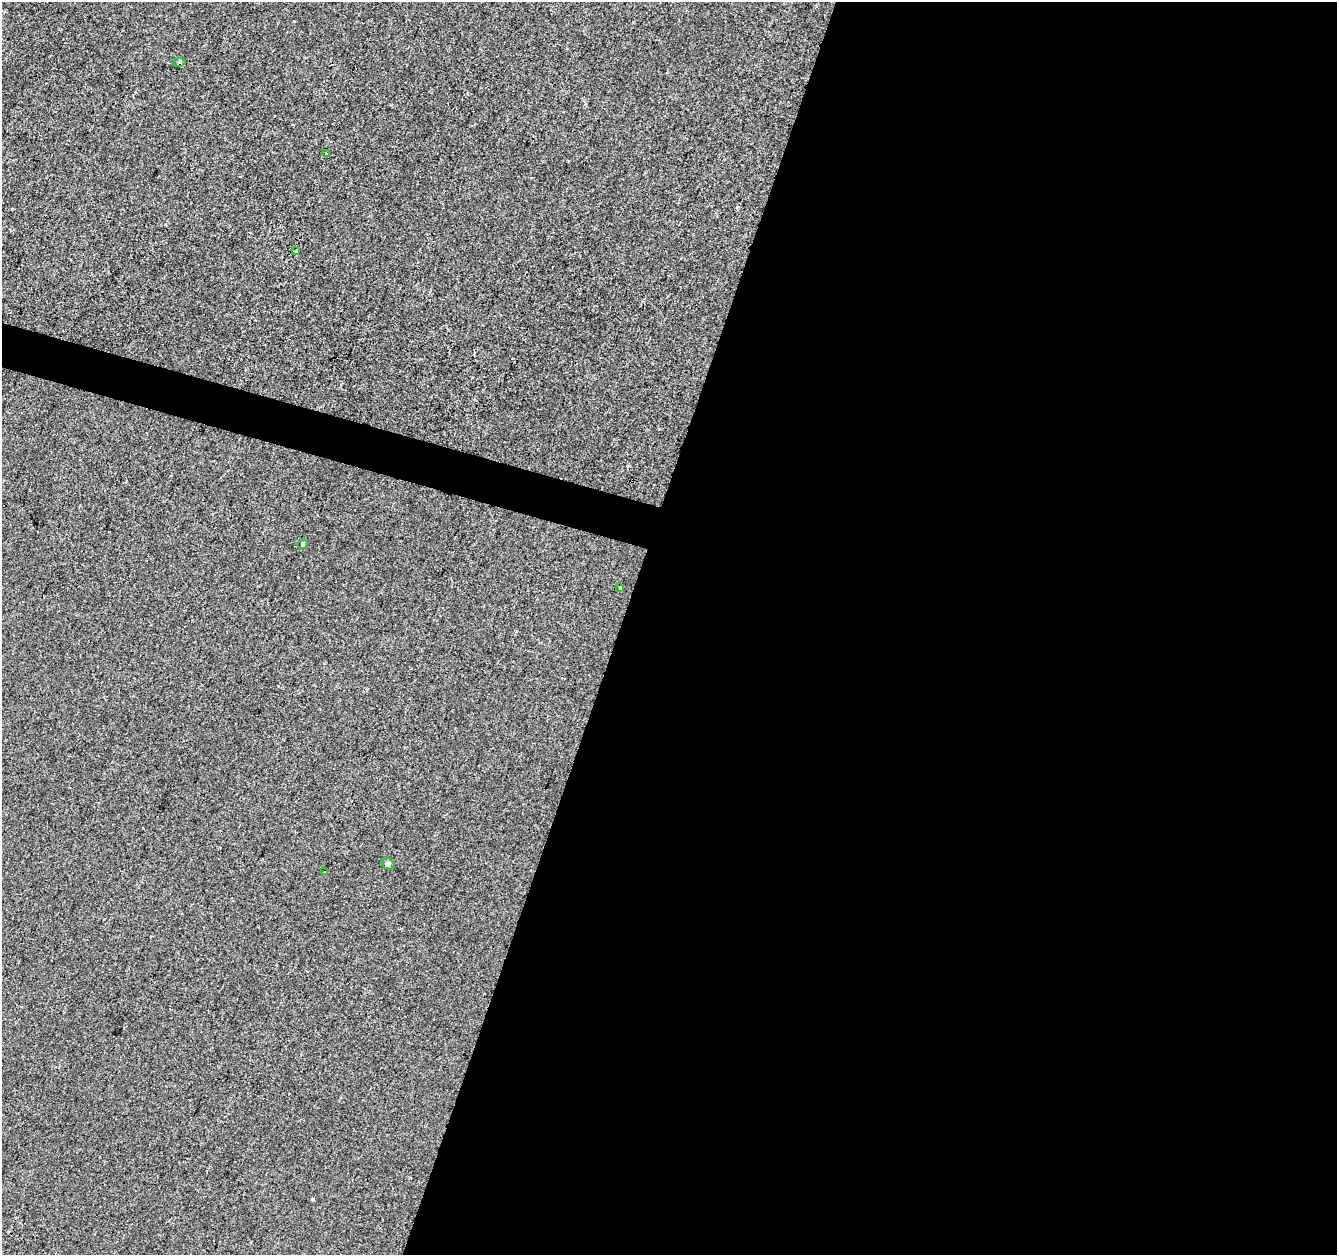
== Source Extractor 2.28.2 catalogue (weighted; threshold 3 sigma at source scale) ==
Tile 12 of 4 x 4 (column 4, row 3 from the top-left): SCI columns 4005-5339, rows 1470-2722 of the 5346 x 5506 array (HDU 1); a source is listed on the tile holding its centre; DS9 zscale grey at full resolution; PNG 1339 x 1257 px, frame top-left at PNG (2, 2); each listed source drawn as its Kron ellipse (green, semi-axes under 4 px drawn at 4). Shown black and unused: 55% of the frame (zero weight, under 2 of 3 exposures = <1% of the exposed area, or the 3 px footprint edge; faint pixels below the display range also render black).
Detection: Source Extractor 2.28.2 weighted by HDU 2 'WHT'; one run over the whole footprint, this tile lists its part. Background 1.34e-04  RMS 0.0042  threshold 0.0189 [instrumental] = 3 sigma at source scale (4.5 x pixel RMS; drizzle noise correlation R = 1.50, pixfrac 1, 0.0396/0.0396 arcsec/px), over >= 5 px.
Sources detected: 8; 1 cosmic-ray / hot-pixel residue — neither listed nor drawn; the other 7 listed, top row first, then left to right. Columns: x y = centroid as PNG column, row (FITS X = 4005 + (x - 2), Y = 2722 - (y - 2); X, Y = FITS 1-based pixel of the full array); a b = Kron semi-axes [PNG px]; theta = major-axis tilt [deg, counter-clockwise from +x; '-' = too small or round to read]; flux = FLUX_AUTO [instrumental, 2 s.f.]
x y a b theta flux
179 62 6 4 1 0.96
327 154 3 3 - 3.1
296 251 4 3 - 0.58
303 544 5 4 - 0.72
620 588 4 3 - 0.46
388 864 7 5 -21 0.75
325 872 3 2 - 0.54